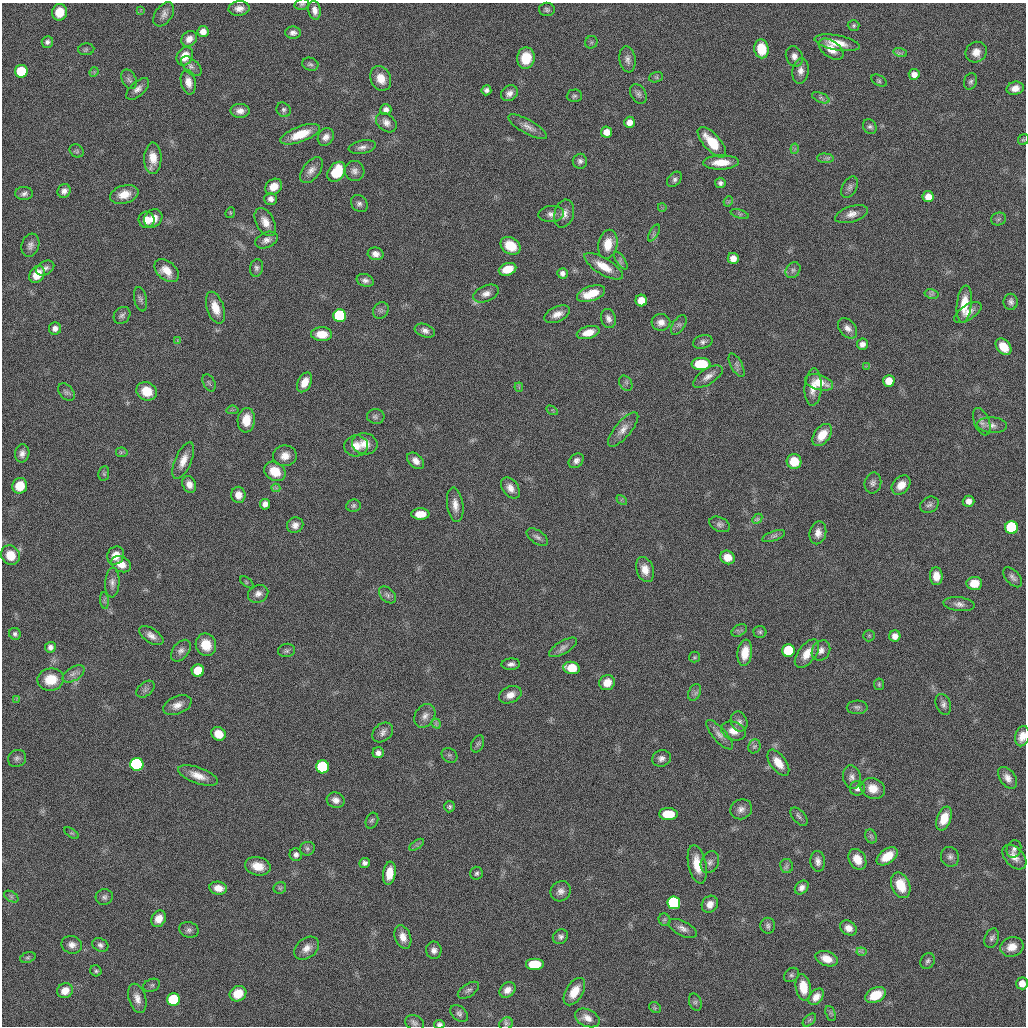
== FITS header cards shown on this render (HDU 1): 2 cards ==
NAXIS1  =                 2048 / length of original image axis
NAXIS2  =                 2048 / length of original image axis

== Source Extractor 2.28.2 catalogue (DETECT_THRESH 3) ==
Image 2048 x 2048 px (HDU 1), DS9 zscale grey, zoomed out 1/2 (1 PNG px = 2 x 2 image px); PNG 1028 x 1028 px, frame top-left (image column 1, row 2047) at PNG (2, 3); each listed source drawn as its Kron ellipse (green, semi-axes under 4 px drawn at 4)
Background 21.2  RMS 320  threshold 952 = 3 sigma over >= 5 px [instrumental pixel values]
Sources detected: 322; all 322 listed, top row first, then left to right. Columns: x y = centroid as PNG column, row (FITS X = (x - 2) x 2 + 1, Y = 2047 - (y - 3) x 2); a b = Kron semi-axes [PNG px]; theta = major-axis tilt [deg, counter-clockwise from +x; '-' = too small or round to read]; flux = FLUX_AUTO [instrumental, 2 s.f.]
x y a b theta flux
302 4 7 5 17 1.5e+05
239 8 10 7 5 5.4e+05
547 9 8 6 1 2.0e+05
315 10 9 6 -79 4.6e+05
140 11 4 2 - 6.4e+04
59 12 8 7 - 1.7e+06
164 14 13 8 56 4.5e+05
854 25 6 5 - 1.4e+05
203 32 5 5 - 5.8e+05
293 33 8 6 -1 3.2e+05
189 39 8 7 - 5.4e+05
47 42 6 5 - 2.4e+05
591 42 6 6 - 1.6e+05
837 43 23 7 -11 1.3e+06
86 49 8 6 3 1.7e+05
761 49 9 7 -80 1.8e+06
831 49 14 8 -36 9.9e+05
976 52 11 10 - 7.9e+05
900 53 7 4 -15 1.9e+05
185 56 10 7 58 1.2e+06
794 56 10 8 -67 4.8e+05
526 58 10 9 - 1.9e+06
627 59 13 8 -81 4.1e+05
310 64 8 6 -20 2.0e+05
191 66 12 7 -43 3.3e+05
21 71 6 6 - 3.7e+06
800 71 13 8 82 5.3e+05
94 72 5 3 - 9.2e+04
914 74 5 5 - 5.0e+05
656 77 7 5 19 1.4e+05
381 78 13 10 -65 1.0e+06
129 79 10 7 -64 2.8e+05
879 81 8 5 -28 1.5e+05
971 81 8 6 70 2.2e+05
188 82 12 7 -78 6.8e+05
1015 88 9 6 14 6.1e+05
138 89 14 7 42 4.5e+05
486 90 5 5 - 2.5e+05
509 93 9 7 38 4.1e+05
638 94 10 7 -60 2.9e+05
574 96 7 6 - 1.7e+05
821 98 9 4 -23 2.2e+05
283 110 7 6 - 2.2e+05
386 110 5 5 - 3.7e+05
240 111 9 7 -1 5.1e+05
629 122 5 5 - 5.5e+05
386 123 11 8 -40 4.7e+05
870 126 8 6 -62 2.2e+05
528 127 22 7 -29 5.8e+05
606 132 5 5 - 7.1e+05
300 134 21 7 20 1.8e+06
326 137 9 7 57 4.7e+05
1023 140 6 5 - 1.1e+05
712 142 19 8 -48 2.2e+06
362 147 14 6 11 4.2e+05
795 149 5 2 - 8.6e+04
77 151 7 6 - 1.5e+05
153 158 16 8 89 1.0e+06
825 158 8 4 -3 2.3e+05
580 161 7 7 - 2.8e+05
721 162 18 7 2 1.3e+06
311 170 15 8 52 5.3e+05
354 171 10 9 - 4.2e+05
336 172 11 8 55 3.2e+06
674 179 9 6 49 2.6e+05
720 183 5 5 - 2.3e+05
274 187 9 7 35 9.0e+05
850 187 11 7 61 3.0e+05
64 191 7 6 - 3.8e+05
24 193 9 6 3 2.9e+05
124 194 14 9 16 1.0e+06
928 197 5 5 - 7.1e+05
271 199 6 6 - 3.4e+05
728 201 5 3 - 8.9e+04
359 204 9 7 -50 3.2e+05
662 207 4 3 - 8.8e+04
230 213 5 4 - 9.4e+04
551 214 13 8 4 4.7e+05
564 214 14 9 75 5.9e+05
740 214 9 3 -17 1.6e+05
852 214 17 8 17 6.5e+05
153 218 10 8 48 8.4e+05
999 219 8 6 17 1.9e+05
147 220 8 8 - 8.3e+05
265 222 15 9 -61 7.9e+05
654 233 9 4 61 1.7e+05
266 240 12 7 23 4.5e+05
608 244 14 9 77 1.3e+06
30 245 12 8 72 4.1e+05
510 246 11 8 -33 1.9e+06
376 254 8 6 -13 4.4e+05
733 258 5 5 - 6.4e+05
621 261 10 4 -57 2.0e+05
604 266 22 8 -31 1.3e+06
45 268 10 6 30 2.8e+05
257 268 9 6 80 2.3e+05
507 269 9 6 18 1.6e+06
793 270 8 6 53 2.3e+05
167 271 14 9 -41 1.0e+06
562 273 5 5 - 2.9e+05
37 274 9 7 56 1.3e+06
365 280 9 6 -19 3.1e+05
486 293 14 8 22 5.3e+05
591 294 14 7 19 1.5e+06
932 294 7 4 -11 1.7e+05
140 299 12 6 -78 2.5e+05
641 300 6 6 - 1.0e+06
1011 302 8 7 - 2.9e+05
964 304 18 7 83 1.6e+06
215 308 17 8 -71 1.2e+06
381 310 9 7 54 2.5e+05
968 312 15 7 32 6.6e+05
557 314 14 7 25 6.5e+05
122 315 9 7 47 2.5e+05
340 316 6 6 - 1.8e+07
608 319 10 7 -74 3.8e+05
661 322 9 8 - 5.3e+05
679 325 11 6 57 2.7e+05
55 328 6 6 - 3.9e+05
848 328 12 8 -51 4.8e+05
425 331 10 6 -20 3.6e+05
588 333 11 6 15 9.1e+05
322 334 10 7 -1 1.2e+06
178 341 4 2 - 6.0e+04
703 342 10 6 16 2.8e+05
862 344 6 5 - 4.0e+05
1004 347 9 6 -49 1.5e+06
701 364 9 6 0 3.4e+06
737 365 13 5 -62 3.1e+05
867 366 4 2 - 6.1e+04
708 377 17 7 33 5.7e+05
889 381 6 6 - 1.1e+06
305 382 10 6 63 9.4e+05
819 382 14 7 -16 1.6e+06
209 383 9 5 -63 1.9e+05
626 383 8 6 -54 2.0e+05
519 387 5 2 - 7.9e+04
813 387 19 8 87 9.5e+05
147 391 10 9 - 1.5e+06
66 392 10 6 -50 2.5e+05
232 410 6 3 7 1.1e+05
552 410 6 2 -32 7.8e+04
376 416 8 7 - 2.3e+05
246 420 12 8 85 1.2e+06
982 422 14 7 -68 4.1e+05
992 425 15 7 -4 4.9e+05
623 429 21 8 50 7.0e+05
822 435 12 8 54 1.2e+06
365 444 13 10 -11 8.2e+05
356 446 12 10 3 8.7e+05
122 452 6 4 -11 1.3e+05
22 453 9 7 79 3.8e+05
285 456 12 10 0 7.9e+05
183 461 20 8 66 9.2e+05
416 461 10 6 -44 5.5e+05
576 461 8 6 43 3.5e+05
794 461 7 7 - 1.3e+06
275 471 11 9 -33 1.5e+06
104 473 7 5 81 1.5e+05
873 483 10 8 76 3.3e+05
189 484 9 6 -66 5.6e+05
901 485 11 8 47 8.9e+05
20 486 8 7 - 1.4e+06
276 488 4 3 - 1.1e+05
510 488 12 7 -52 6.0e+05
238 495 8 7 - 6.9e+05
622 500 6 3 -45 8.4e+04
969 501 6 5 - 5.0e+05
265 504 5 5 - 3.9e+05
455 505 17 8 -82 7.3e+05
929 505 10 7 30 2.9e+05
353 506 7 6 - 2.0e+05
420 514 9 5 0 1.2e+06
757 519 6 3 45 1.2e+05
720 524 11 7 -24 2.7e+05
295 525 8 7 - 4.8e+05
1012 527 6 6 - 1.3e+07
818 533 11 8 77 5.9e+05
774 536 12 5 19 2.3e+05
537 537 12 6 -35 3.1e+05
10 555 10 9 - 1.3e+06
116 555 9 8 - 8.8e+05
728 557 7 6 - 9.3e+05
121 564 10 7 -27 8.4e+05
645 569 13 8 -72 8.1e+05
936 576 9 6 -87 8.4e+05
1013 577 12 6 -48 3.4e+05
247 582 8 4 -38 1.3e+05
112 583 15 7 87 4.2e+05
974 583 8 6 4 1.3e+06
258 594 10 8 26 4.4e+05
387 595 10 6 -44 2.8e+05
105 600 8 4 -85 1.5e+05
959 604 16 7 -7 4.4e+05
739 630 8 5 29 1.7e+05
760 632 6 6 - 1.6e+05
15 634 6 5 - 2.0e+05
151 636 14 7 -33 5.5e+05
869 636 6 5 - 1.2e+05
895 636 5 5 - 4.7e+05
206 645 11 10 - 1.4e+06
50 647 5 5 - 2.9e+05
563 647 15 6 31 3.7e+05
287 650 8 6 7 2.1e+05
821 650 10 8 58 4.8e+05
181 651 12 8 51 4.0e+05
788 651 6 6 - 6.5e+06
745 653 13 7 82 1.3e+06
807 654 16 8 54 1.1e+06
694 657 5 5 - 1.1e+05
511 664 9 5 2 3.1e+05
572 668 8 6 -13 2.7e+06
198 671 6 6 - 2.9e+06
74 674 12 6 32 3.8e+05
51 679 13 11 8 1.7e+06
607 683 8 7 - 9.3e+05
879 684 6 5 - 1.1e+05
145 689 10 7 39 2.5e+05
695 692 8 6 64 2.2e+05
510 695 11 8 24 6.9e+05
16 699 4 2 - 5.8e+04
943 704 11 7 -68 3.2e+05
177 705 15 9 23 6.7e+05
857 707 10 6 1 2.7e+05
425 716 13 9 58 5.2e+05
739 722 10 8 -70 3.3e+05
436 724 5 2 - 1.0e+05
733 731 13 9 -19 8.2e+05
383 732 11 8 40 4.0e+05
218 734 7 6 - 1.2e+06
719 735 19 6 -48 4.7e+05
1022 736 10 7 74 7.8e+05
478 744 9 6 66 1.9e+05
754 746 7 6 - 1.6e+05
378 753 5 5 - 3.4e+05
449 755 8 6 -36 1.9e+05
17 758 9 8 - 2.9e+05
661 758 9 8 - 4.0e+05
778 763 15 7 -53 1.2e+06
137 764 6 6 - 5.2e+07
323 767 6 6 - 1.5e+07
198 776 21 8 -20 9.8e+05
852 777 12 8 -81 4.1e+05
1008 778 12 7 -54 5.1e+05
857 788 7 7 - 3.8e+05
873 788 12 10 -22 1.0e+06
336 800 9 7 -17 4.5e+05
450 807 6 5 - 1.5e+05
741 809 11 9 27 4.8e+05
668 814 9 6 -1 2.1e+06
799 817 11 6 -48 2.4e+05
944 818 12 7 69 1.5e+06
372 821 8 6 68 1.9e+05
72 833 8 3 -33 1.2e+05
871 836 7 5 -66 1.6e+05
417 845 8 4 35 1.6e+05
307 849 8 7 - 2.3e+05
1014 849 9 7 70 2.7e+05
296 855 6 6 - 3.0e+05
887 856 12 7 36 1.5e+06
950 857 10 9 - 3.4e+05
1014 857 14 9 -46 6.9e+05
857 859 11 8 -60 1.1e+06
818 861 10 7 -86 4.1e+05
710 862 11 8 65 4.1e+05
365 863 5 5 - 2.7e+05
697 864 19 9 -78 1.6e+06
258 866 13 9 -12 1.1e+06
787 866 7 6 - 2.1e+05
389 873 11 6 82 1.2e+06
476 873 6 6 - 2.0e+05
901 885 13 9 -67 1.8e+06
802 887 8 5 45 3.7e+05
218 888 9 6 -7 7.5e+05
280 888 6 5 - 1.3e+05
561 891 11 9 47 4.7e+05
11 897 8 5 -31 1.7e+05
104 897 8 8 - 2.7e+05
674 903 6 6 - 2.9e+07
710 904 9 7 53 5.9e+05
159 919 8 7 - 8.1e+05
665 920 6 5 - 1.4e+05
768 926 8 7 - 2.5e+05
683 928 15 7 -27 4.6e+05
848 928 9 6 -33 5.7e+05
189 930 10 7 -18 3.1e+05
403 937 12 8 -69 7.0e+05
560 937 8 6 38 2.7e+05
992 938 10 7 69 2.7e+05
72 945 10 8 -21 5.2e+05
100 945 8 6 -27 2.7e+05
1012 947 12 9 16 8.9e+05
307 948 14 9 39 6.5e+05
434 950 8 8 - 4.0e+05
861 952 5 2 - 8.5e+04
28 957 8 5 19 1.5e+05
827 959 11 7 -19 9.5e+05
928 961 8 6 57 2.2e+05
535 964 9 6 0 2.1e+06
96 971 6 5 - 1.6e+05
791 975 8 6 40 1.9e+05
1022 983 6 6 - 7.6e+05
152 985 9 6 23 1.9e+05
803 987 13 7 -81 1.5e+06
468 990 12 6 34 2.8e+05
507 990 9 7 44 5.4e+05
65 991 8 7 - 8.0e+05
574 992 15 8 59 1.3e+06
238 994 9 7 30 1.5e+06
876 995 11 7 26 2.0e+06
816 997 9 6 50 5.9e+05
137 998 15 8 -73 6.5e+05
174 1000 6 6 - 8.2e+06
695 1002 9 6 -69 2.2e+05
655 1007 6 5 - 1.3e+05
459 1013 10 6 -43 2.7e+05
830 1013 8 4 -71 1.7e+05
587 1018 13 8 -25 6.0e+05
809 1020 8 5 43 1.5e+05
414 1023 10 7 -21 2.9e+05
439 1024 5 4 - 2.0e+05
506 1024 7 6 - 1.9e+05
At the frame edge (FLAGS 8, measured only in part): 4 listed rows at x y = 302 4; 1022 736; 1022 983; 439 1024